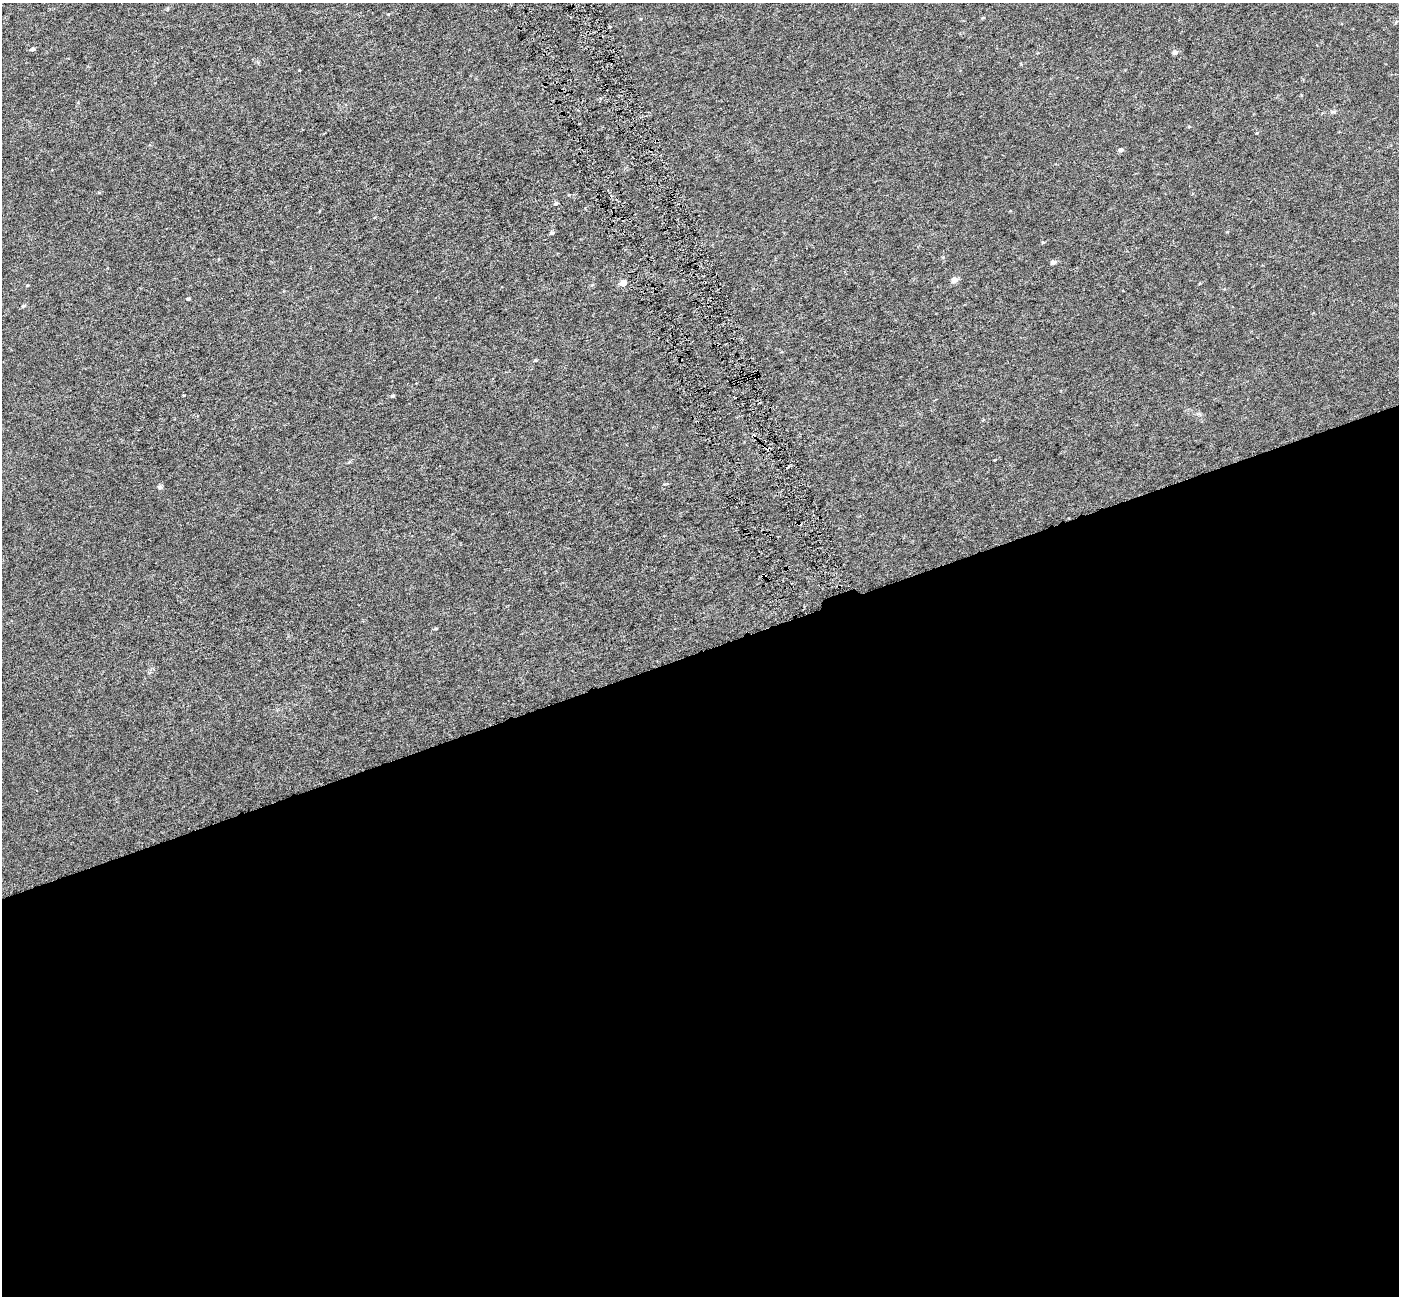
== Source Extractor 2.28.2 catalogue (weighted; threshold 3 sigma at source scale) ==
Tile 15 of 4 x 4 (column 3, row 4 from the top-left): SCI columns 2796-4192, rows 144-1437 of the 5589 x 5407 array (HDU 1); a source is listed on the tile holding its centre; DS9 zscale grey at full resolution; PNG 1401 x 1298 px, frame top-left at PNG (2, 3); no overlay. Shown black and unused: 50% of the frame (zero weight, under 3 of 6 exposures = <1% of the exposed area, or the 3 px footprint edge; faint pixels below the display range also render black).
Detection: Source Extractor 2.28.2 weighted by HDU 2 'WHT'; one run over the whole footprint, this tile lists its part. Background 6.72e-04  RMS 0.0026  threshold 0.0105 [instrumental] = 3 sigma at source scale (4.09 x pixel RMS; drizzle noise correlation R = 1.36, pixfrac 0.8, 0.0396/0.0396 arcsec/px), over >= 5 px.
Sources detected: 20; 2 cosmic-ray / hot-pixel residue — not listed; the other 18 listed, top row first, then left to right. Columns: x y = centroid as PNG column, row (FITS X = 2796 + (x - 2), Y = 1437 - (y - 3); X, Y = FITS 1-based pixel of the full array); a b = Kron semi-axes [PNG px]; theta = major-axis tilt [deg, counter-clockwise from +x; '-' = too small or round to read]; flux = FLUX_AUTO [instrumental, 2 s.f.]
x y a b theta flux
167 9 5 3 - 0.22
32 49 5 4 - 0.43
1175 52 6 5 - 0.69
1333 112 7 4 0 0.37
1121 150 6 5 - 0.55
556 203 5 4 - 0.42
551 233 6 5 - 0.39
1053 262 5 5 - 0.81
954 280 5 5 - 1.5
623 283 5 5 - 1.8
27 285 5 3 - 0.17
592 285 6 3 19 0.23
188 299 4 3 - 0.29
23 306 6 4 16 0.35
535 360 5 3 - 0.22
392 396 5 4 - 0.34
160 487 6 6 - 0.43
764 576 4 3 - 3.1
Overlapping masked pixels (flux is a lower limit): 1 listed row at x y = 764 576
Unlisted compact peaks at least as high as the median listed source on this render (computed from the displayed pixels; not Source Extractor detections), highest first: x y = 299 70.